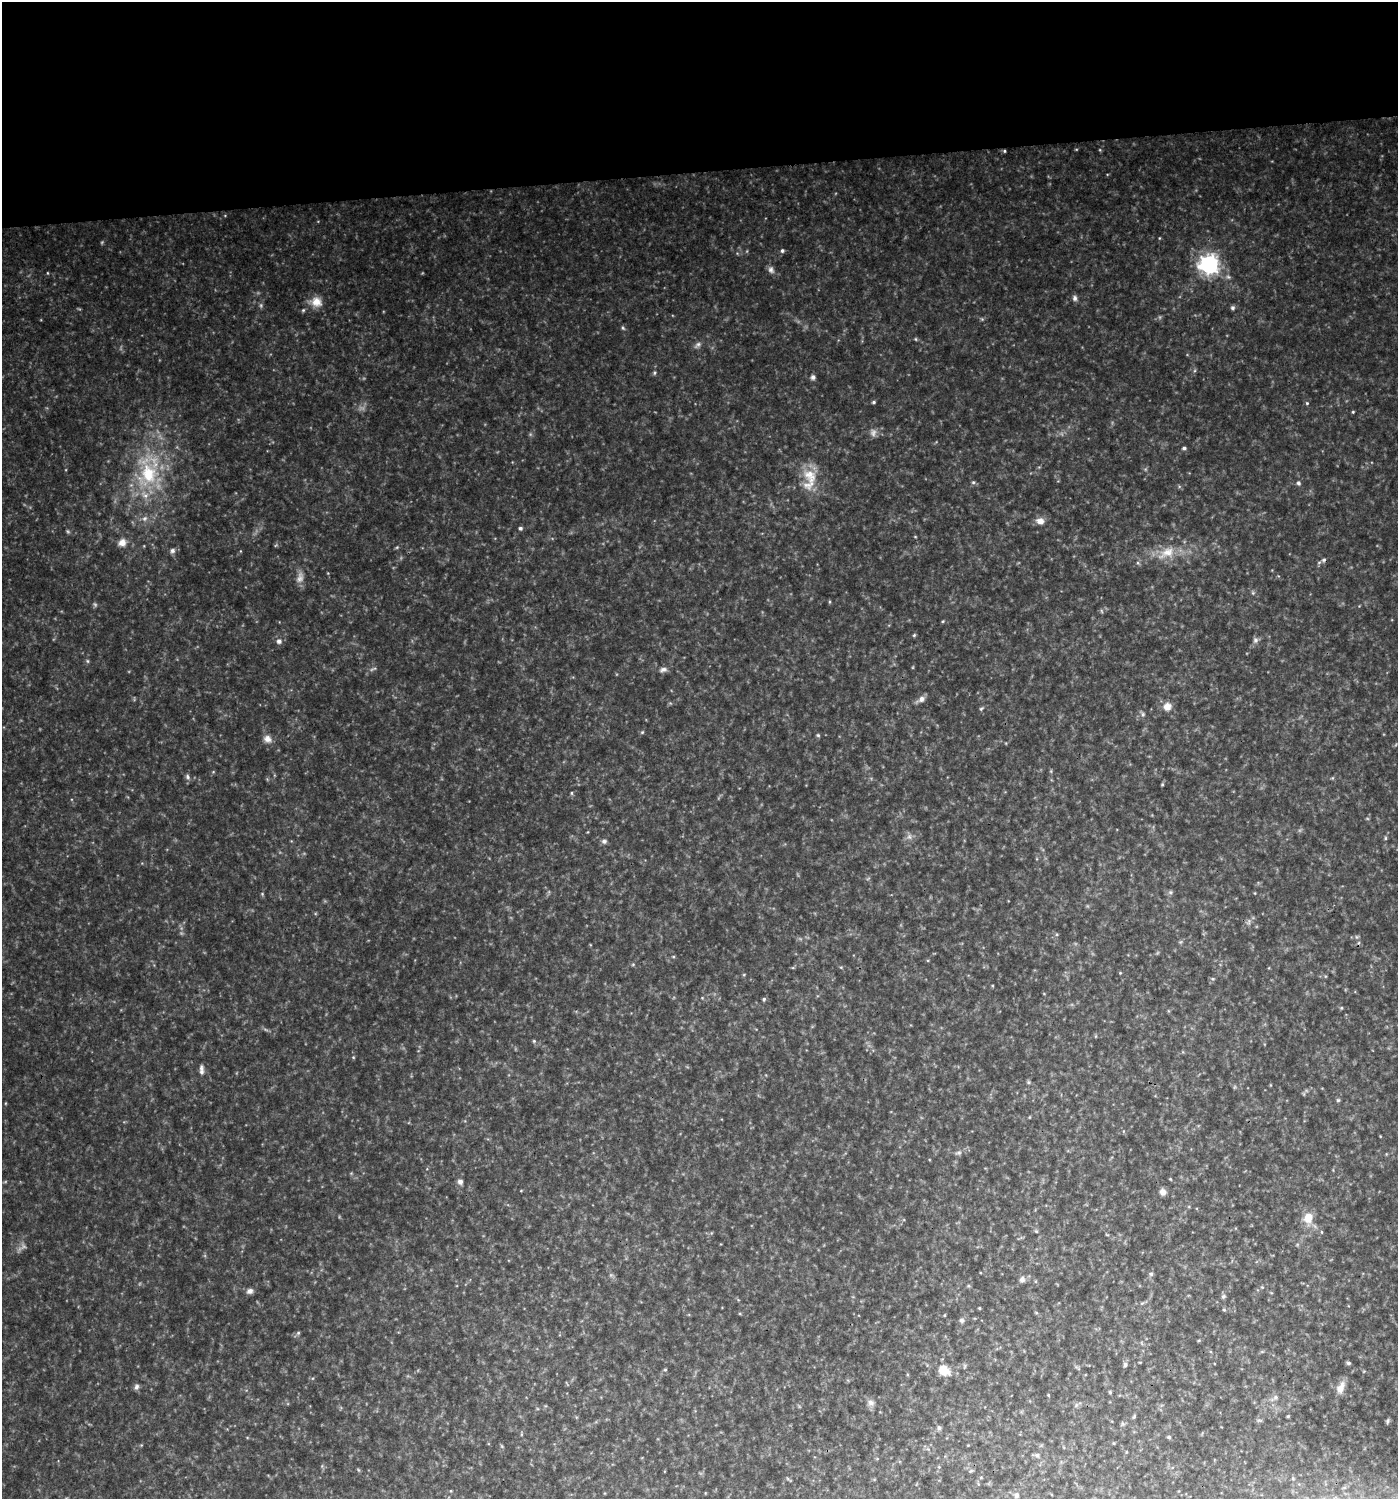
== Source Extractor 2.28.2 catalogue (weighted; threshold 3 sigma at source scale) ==
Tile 2 of 3 x 3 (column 2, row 1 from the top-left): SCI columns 1401-2796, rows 2996-4492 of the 4238 x 4492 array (HDU 1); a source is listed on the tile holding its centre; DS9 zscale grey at full resolution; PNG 1400 x 1501 px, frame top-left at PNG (2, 2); no overlay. Shown black and unused: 11% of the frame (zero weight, under 3 of 4 exposures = <1% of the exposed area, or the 3 px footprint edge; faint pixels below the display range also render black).
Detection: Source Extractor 2.28.2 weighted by HDU 2 'WHT'; one run over the whole footprint, this tile lists its part. Background 0.0914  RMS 0.0075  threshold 0.0339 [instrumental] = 3 sigma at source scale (4.5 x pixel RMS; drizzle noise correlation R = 1.50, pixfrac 1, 0.0396/0.0396 arcsec/px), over >= 5 px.
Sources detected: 94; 6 too faint to see at this stretch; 1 cosmic-ray / hot-pixel residue — not listed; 1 inside a brighter listed object's ellipse — not listed separately; the other 86 listed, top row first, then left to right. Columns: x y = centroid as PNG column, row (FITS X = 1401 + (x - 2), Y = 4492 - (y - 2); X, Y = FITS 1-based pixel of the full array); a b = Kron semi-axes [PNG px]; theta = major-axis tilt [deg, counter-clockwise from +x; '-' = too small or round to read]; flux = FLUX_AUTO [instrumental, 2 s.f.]
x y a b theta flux
1004 151 4 4 - 0.83
782 251 5 5 - 1.5
1209 264 7 7 - 360
771 270 10 7 -60 2.8
1075 298 8 6 -77 2.1
316 302 15 13 -21 8.8
1232 308 6 6 - 1.5
303 310 5 4 - 1
623 328 6 4 -45 1
916 339 5 3 - 0.75
698 345 11 5 43 2.3
655 373 6 4 88 1.1
813 377 6 6 - 2.1
874 402 4 3 - 1.2
1307 403 5 4 - 0.96
1353 412 4 3 - 0.75
1184 448 4 4 - 1.6
148 474 32 23 -74 44
810 476 26 18 -66 18
973 482 5 4 - 1.1
1298 483 6 5 - 1.7
145 519 8 6 54 2.2
1040 521 11 9 -14 5
520 528 5 4 - 1.5
122 542 10 8 43 4.7
172 551 7 6 - 2
1168 552 19 13 19 12
914 635 6 3 45 0.88
1255 640 8 6 16 1.9
279 641 6 6 - 2.9
87 661 6 4 -89 0.97
663 669 10 6 12 2.7
921 699 9 7 44 3.4
1167 707 10 9 - 5.8
981 709 5 4 - 0.97
1143 714 7 4 -90 1.3
642 732 5 5 - 0.89
818 735 5 4 - 0.99
267 739 11 9 -24 4.6
188 777 7 6 - 1.9
1162 784 4 4 - 0.74
572 793 5 3 - 0.89
909 837 8 5 -29 2.4
1385 838 6 4 90 0.92
604 841 7 6 - 1.8
1170 892 6 4 -45 1.2
262 894 4 4 - 0.78
633 964 5 3 - 0.79
1120 973 4 4 - 0.62
764 999 5 5 - 1.2
1341 1008 4 4 - 0.83
534 1041 5 4 - 0.82
353 1057 4 3 - 0.64
201 1068 10 7 -86 2.8
1028 1082 6 4 -71 1.1
1338 1100 5 5 - 0.99
959 1153 8 5 7 1.7
460 1182 7 7 - 2.5
1163 1192 8 7 - 3.6
1308 1218 12 10 80 11
1036 1231 5 4 - 0.92
1151 1274 6 5 - 1.5
1022 1279 8 7 - 2.7
250 1291 8 7 - 2.8
1223 1296 6 5 - 1.4
979 1308 4 3 - 0.65
962 1320 7 6 - 1.9
298 1333 5 5 - 1.1
1348 1363 5 4 - 1.4
1125 1365 7 5 89 1.6
665 1370 4 4 - 0.74
943 1370 13 10 -26 11
136 1387 8 6 58 2
1341 1388 17 9 67 6.4
1110 1392 5 4 - 0.84
1048 1395 5 3 - 0.61
1276 1397 6 4 -89 1.4
871 1402 10 7 -20 3.1
1134 1416 6 4 48 0.91
1288 1416 3 3 - 0.74
1387 1421 7 4 68 1.4
939 1428 7 5 -75 1.6
1169 1437 5 4 - 1
1114 1443 5 3 - 0.59
1037 1455 7 6 - 1.7
1016 1495 7 6 - 2